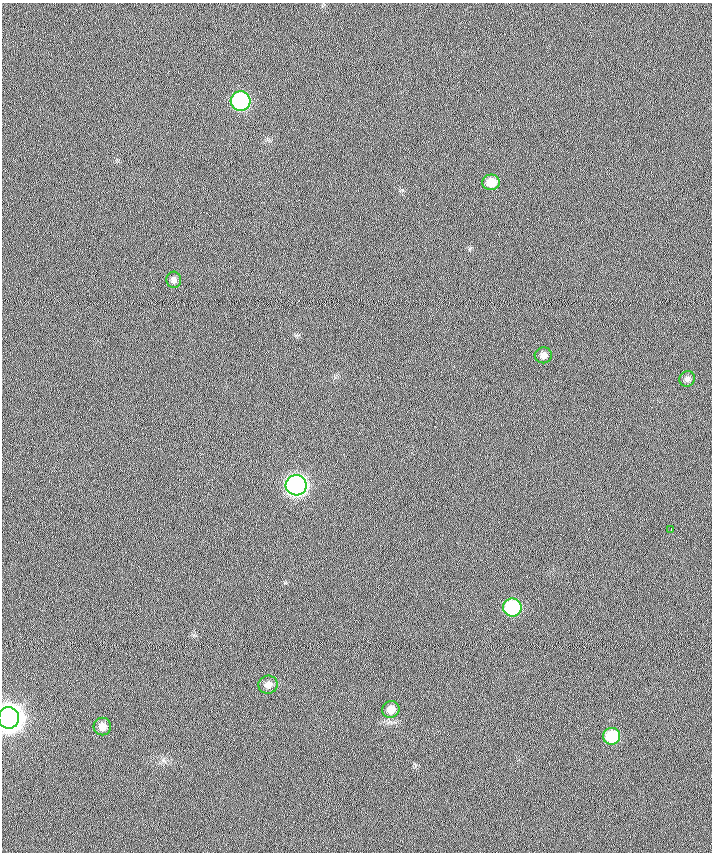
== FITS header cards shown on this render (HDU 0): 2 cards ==
NAXIS1  =                  710 /
NAXIS2  =                  850 /

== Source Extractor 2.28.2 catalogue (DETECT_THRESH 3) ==
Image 710 x 850 px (HDU 0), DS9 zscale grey, 1 PNG px = 1 image px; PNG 714 x 854 px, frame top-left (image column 1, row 850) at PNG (2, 3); each listed source drawn as its Kron ellipse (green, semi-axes under 4 px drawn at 4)
Background 0.158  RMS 6.4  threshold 19.1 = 3 sigma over >= 5 px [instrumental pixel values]
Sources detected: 13; all 13 listed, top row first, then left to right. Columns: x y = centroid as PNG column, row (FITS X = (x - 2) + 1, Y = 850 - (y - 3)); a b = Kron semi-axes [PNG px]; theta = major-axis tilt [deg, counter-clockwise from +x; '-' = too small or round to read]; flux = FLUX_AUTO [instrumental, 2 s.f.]
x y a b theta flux
241 101 10 9 - 88000
491 182 8 8 - 5900
174 280 8 7 - 1800
543 355 8 8 - 2200
687 379 8 7 - 1500
296 485 10 10 - 280000
671 529 3 2 - 2700
512 608 9 9 - 43000
268 685 10 9 - 2500
391 709 9 8 - 3800
9 718 11 10 - 860000
102 727 9 8 - 3600
612 736 8 8 - 19000
At the frame edge (FLAGS 8, measured only in part): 1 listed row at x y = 9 718